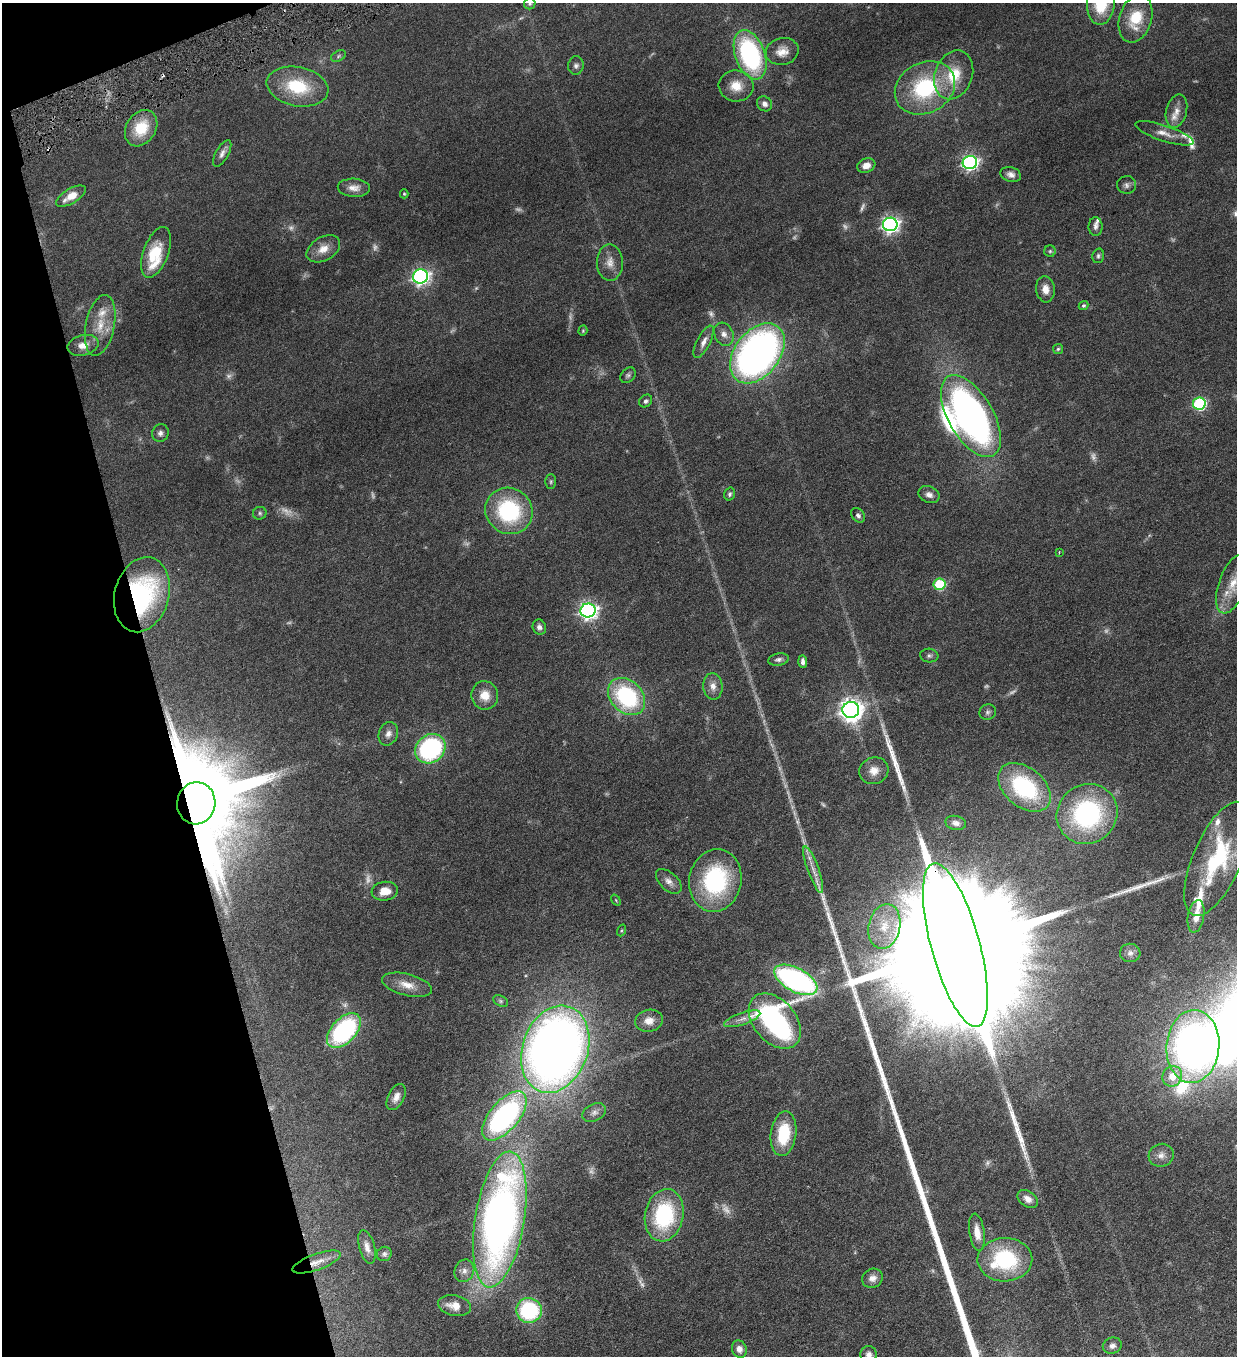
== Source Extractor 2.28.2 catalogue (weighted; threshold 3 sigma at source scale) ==
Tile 5 of 4 x 4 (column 1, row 2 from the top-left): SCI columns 281-1515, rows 2712-4065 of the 5372 x 5421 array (HDU 1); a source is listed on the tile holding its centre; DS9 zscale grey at full resolution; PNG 1239 x 1358 px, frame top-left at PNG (2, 3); each listed source drawn as its Kron ellipse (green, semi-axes under 4 px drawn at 4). Shown black and unused: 13% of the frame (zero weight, under 3 of 6 exposures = <1% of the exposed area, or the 3 px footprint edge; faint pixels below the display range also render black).
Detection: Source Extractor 2.28.2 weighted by HDU 2 'WHT'; one run over the whole footprint, this tile lists its part. Background 0.0454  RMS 0.0039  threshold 0.0159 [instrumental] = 3 sigma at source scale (4.09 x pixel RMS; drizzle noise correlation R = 1.36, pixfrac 0.8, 0.05/0.05 arcsec/px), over >= 5 px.
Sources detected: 165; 36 too faint to see at this stretch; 2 inside a brighter object's white glare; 2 cosmic-ray / hot-pixel residue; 3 long thin detections or spike segments (spike, bleed or trail) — neither listed nor drawn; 9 inside a brighter listed object's ellipse — not listed separately; the other 113 listed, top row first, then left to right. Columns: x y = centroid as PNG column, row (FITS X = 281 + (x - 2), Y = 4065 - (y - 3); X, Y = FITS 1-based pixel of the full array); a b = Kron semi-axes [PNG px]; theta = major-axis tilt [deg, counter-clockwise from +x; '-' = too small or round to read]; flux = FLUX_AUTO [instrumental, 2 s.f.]
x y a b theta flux
1101 3 22 14 85 16
530 4 6 5 - 0.7
1136 19 24 16 73 12
782 51 16 13 13 4
750 55 26 14 -70 54
338 56 8 5 29 0.67
576 66 9 8 - 1.2
954 75 25 18 69 12
736 86 17 15 -7 5.9
297 87 31 19 -11 18
925 88 31 25 28 32
764 104 8 7 - 1.7
1176 111 17 10 75 3
141 128 19 14 57 12
1164 133 30 8 -18 3.5
222 153 15 6 61 1.7
970 162 7 6 - 100
866 166 9 7 19 2.7
1011 175 10 7 -17 1.8
1127 185 9 9 - 1.3
354 188 16 9 -3 2.8
404 194 4 4 - 0.46
71 196 16 7 31 4.9
890 224 7 6 - 140
1095 227 9 7 90 1.2
323 249 18 11 30 4.3
1050 251 6 5 - 0.61
156 252 27 12 69 8.3
1098 256 7 5 75 0.76
610 262 18 13 -88 3.7
421 276 8 7 - 120
1045 289 13 9 -84 3.2
1083 306 5 4 - 0.71
100 325 31 14 79 8.1
583 331 5 4 - 0.42
724 334 12 9 -63 2.1
704 342 18 6 63 2.4
83 345 16 10 13 3.6
1058 349 5 5 - 0.57
757 353 34 22 52 180
628 375 9 6 47 0.89
646 401 7 5 44 0.91
1199 403 6 6 - 48
971 416 45 22 -60 150
160 433 9 8 - 1.4
551 482 7 5 88 0.65
730 494 6 5 - 0.72
929 495 11 8 -24 1.9
509 511 24 22 -38 35
260 513 7 6 - 0.72
858 515 8 6 -50 1.2
1059 552 3 3 - 0.25
940 584 6 5 - 25
1233 584 31 14 70 9.6
142 595 38 27 75 56
588 610 7 7 - 140
539 627 8 6 -66 1.3
929 656 9 7 -4 0.97
778 659 10 6 11 1.2
803 662 6 4 -87 1.3
713 686 13 9 -85 2.6
485 695 14 13 - 5.4
627 697 21 16 -45 38
851 710 8 8 - 300
988 712 8 7 - 1.1
388 734 12 9 69 2.2
430 749 16 13 39 50
874 771 15 13 25 3.8
1024 787 30 19 -39 37
196 803 21 19 81 7700
1087 814 31 29 39 57
956 823 10 7 -13 1.7
1217 859 61 24 67 36
813 870 24 5 -70 3.4
715 880 31 26 79 40
669 881 15 8 -43 2.3
385 891 13 9 7 4.4
616 900 6 3 -54 0.32
1196 916 16 8 79 4.3
884 926 22 16 77 8.8
621 930 6 4 70 0.4
955 945 84 24 -75 50000
1130 953 10 9 - 1.7
796 980 23 12 -28 88
407 985 25 10 -14 5.1
501 1001 8 5 -27 0.75
742 1019 19 6 19 2.4
649 1021 14 11 9 3.4
775 1021 31 21 -49 88
344 1031 21 12 46 52
1193 1046 36 26 85 200
555 1049 45 32 70 370
1172 1076 10 9 - 5.6
396 1097 14 8 63 2.4
594 1113 12 8 25 1.8
504 1116 30 14 50 76
784 1134 22 12 83 16
1161 1155 13 11 16 2.7
1028 1199 11 7 -36 2.5
664 1215 26 19 79 36
500 1219 69 24 81 250
977 1232 19 7 -82 4.3
367 1247 17 7 -75 2.4
384 1254 7 7 - 0.91
1005 1260 27 21 1 33
317 1262 25 8 20 4.5
464 1271 11 9 68 2.3
872 1278 11 9 28 2.3
454 1306 17 10 -11 4.5
529 1310 13 12 - 35
1112 1346 9 8 - 1.5
739 1349 9 7 -72 2.3
869 1354 8 8 - 1.7
Overlapping masked pixels (flux is a lower limit): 4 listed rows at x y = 142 595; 196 803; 955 945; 317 1262
Isophote crosses this tile's border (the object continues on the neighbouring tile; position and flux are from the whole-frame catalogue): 4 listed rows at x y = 1101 3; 530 4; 1233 584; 869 1354